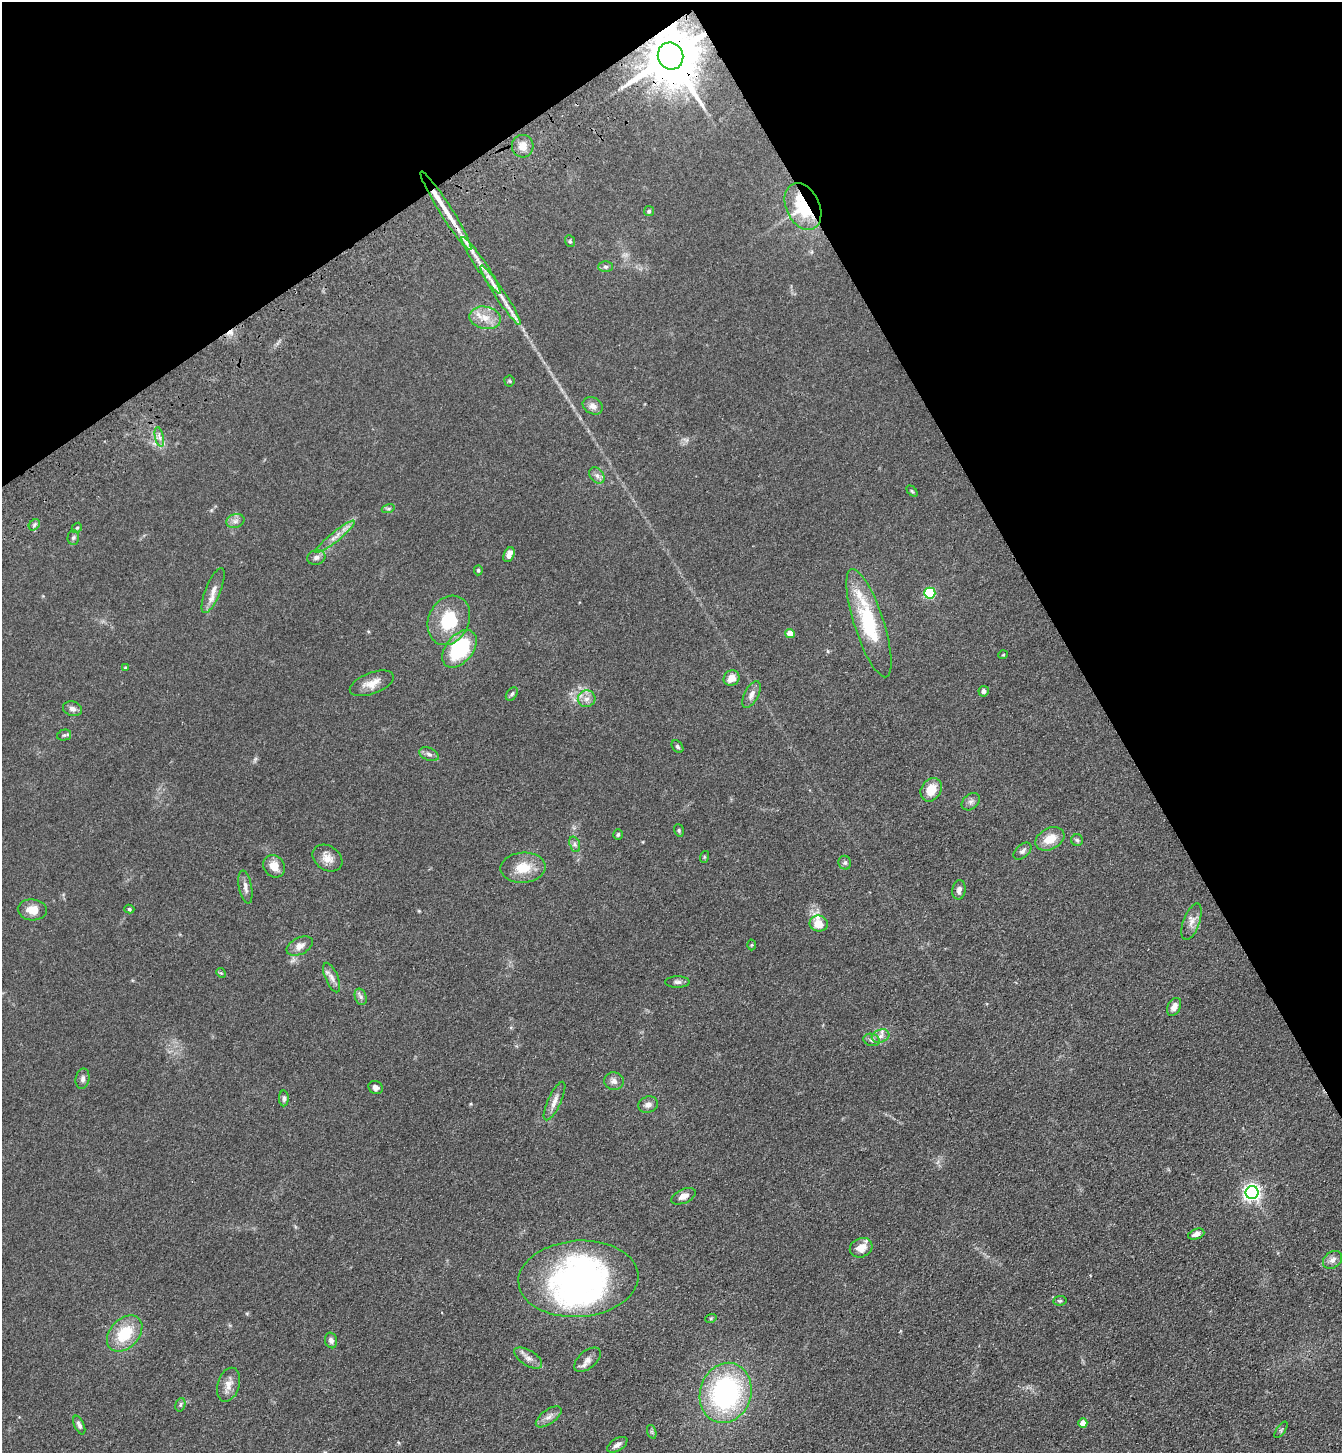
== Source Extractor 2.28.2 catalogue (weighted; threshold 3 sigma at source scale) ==
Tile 3 of 4 x 4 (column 3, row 1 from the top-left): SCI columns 2913-4252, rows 4459-5909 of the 5960 x 6015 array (HDU 1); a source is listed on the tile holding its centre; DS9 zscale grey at full resolution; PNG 1344 x 1455 px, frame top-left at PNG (2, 2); each listed source drawn as its Kron ellipse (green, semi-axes under 4 px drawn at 4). Shown black and unused: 28% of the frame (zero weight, under 3 of 4 exposures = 6% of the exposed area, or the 3 px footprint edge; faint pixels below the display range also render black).
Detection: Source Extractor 2.28.2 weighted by HDU 2 'WHT'; one run over the whole footprint, this tile lists its part. Background 0.0854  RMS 0.0083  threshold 0.0375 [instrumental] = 3 sigma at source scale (4.5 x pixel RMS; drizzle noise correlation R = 1.50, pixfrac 1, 0.05/0.05 arcsec/px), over >= 5 px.
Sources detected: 104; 2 inside a brighter object's white glare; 1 cosmic-ray / hot-pixel residue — neither listed nor drawn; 4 inside a brighter listed object's ellipse — not listed separately; the other 97 listed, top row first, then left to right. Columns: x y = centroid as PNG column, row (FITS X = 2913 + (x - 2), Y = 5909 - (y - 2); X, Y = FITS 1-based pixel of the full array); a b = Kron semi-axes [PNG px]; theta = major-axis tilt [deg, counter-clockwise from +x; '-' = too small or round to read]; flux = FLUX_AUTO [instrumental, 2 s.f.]
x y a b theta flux
670 56 14 12 -63 5900
523 146 11 11 - 8.4
803 207 25 16 -65 55
446 211 46 6 -58 15
649 211 5 5 - 1.4
570 241 6 4 -68 1.3
481 265 34 5 -56 11
606 267 7 5 1 1.8
501 295 35 5 -56 11
485 318 16 11 -11 11
509 381 5 5 - 1
593 406 10 8 -27 4.8
159 437 10 4 -77 2.5
597 475 9 6 -50 3.2
912 491 6 4 -46 1.1
388 509 6 4 18 1.4
235 521 9 6 17 3.1
34 525 6 4 48 1.9
77 528 6 4 43 1.1
335 537 25 5 39 6.9
73 538 7 5 88 1.8
509 555 8 5 66 5.9
316 557 9 7 13 3
478 570 5 4 - 1.1
213 590 24 7 68 7.2
930 593 5 5 - 69
449 620 26 20 64 39
869 623 57 15 -72 61
790 633 5 4 - 9.3
459 649 21 13 51 64
1003 655 5 3 - 0.65
126 668 4 3 - 1.5
731 678 8 7 - 7
372 683 23 10 21 9.7
984 691 5 5 - 3.2
512 694 7 5 53 1.7
751 695 15 7 63 4.8
587 699 9 8 - 4.7
72 709 10 7 -18 3.3
64 735 7 5 13 1.5
677 747 7 5 -51 1.5
429 754 10 6 -24 3
931 790 12 10 57 13
971 802 10 7 42 3
679 830 6 4 -71 1.2
618 835 5 4 - 1.4
1050 839 15 10 28 13
1077 840 6 6 - 1.6
575 844 8 5 -71 2.1
1022 851 10 6 42 2.5
704 857 6 4 72 0.87
327 858 16 12 -33 7.9
845 863 7 6 - 1.7
274 866 12 10 -51 9.3
523 868 22 15 4 18
245 887 17 6 -79 4.3
959 890 10 6 80 4
129 909 5 4 - 1.2
32 910 14 10 -5 10
1192 922 19 8 70 6.2
819 924 9 8 - 11
751 945 5 3 - 0.83
300 946 14 8 26 5.6
221 973 5 4 - 0.9
332 978 16 6 -67 4.8
677 982 12 5 0 2.8
361 997 8 5 -72 2.5
1174 1007 9 6 61 5.1
881 1036 9 6 17 3.7
872 1040 8 6 -15 2.3
83 1079 10 7 78 2.9
614 1081 10 8 -10 4.2
376 1087 8 6 -27 2.9
284 1098 8 5 -89 2
554 1101 21 6 65 6.2
648 1105 10 8 20 4.2
1252 1192 6 6 - 300
684 1196 13 7 24 5.4
1196 1234 8 5 21 4
861 1248 11 9 24 9.5
1332 1260 10 8 39 4.2
578 1279 60 38 4 200
1060 1301 6 4 7 1.3
711 1318 6 3 19 0.88
125 1334 21 14 47 30
331 1340 8 6 -75 2.9
528 1358 16 7 -32 5.1
587 1360 16 8 41 5.4
228 1385 17 11 73 7.4
726 1393 30 25 73 150
180 1405 7 5 72 1.5
549 1417 15 7 36 4.8
1083 1423 4 4 - 8.5
79 1425 10 5 -66 2.7
1281 1430 9 3 55 1.4
652 1432 7 4 -71 1.5
617 1445 11 6 31 3.6
Overlapping masked pixels (flux is a lower limit): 2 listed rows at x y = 670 56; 803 207